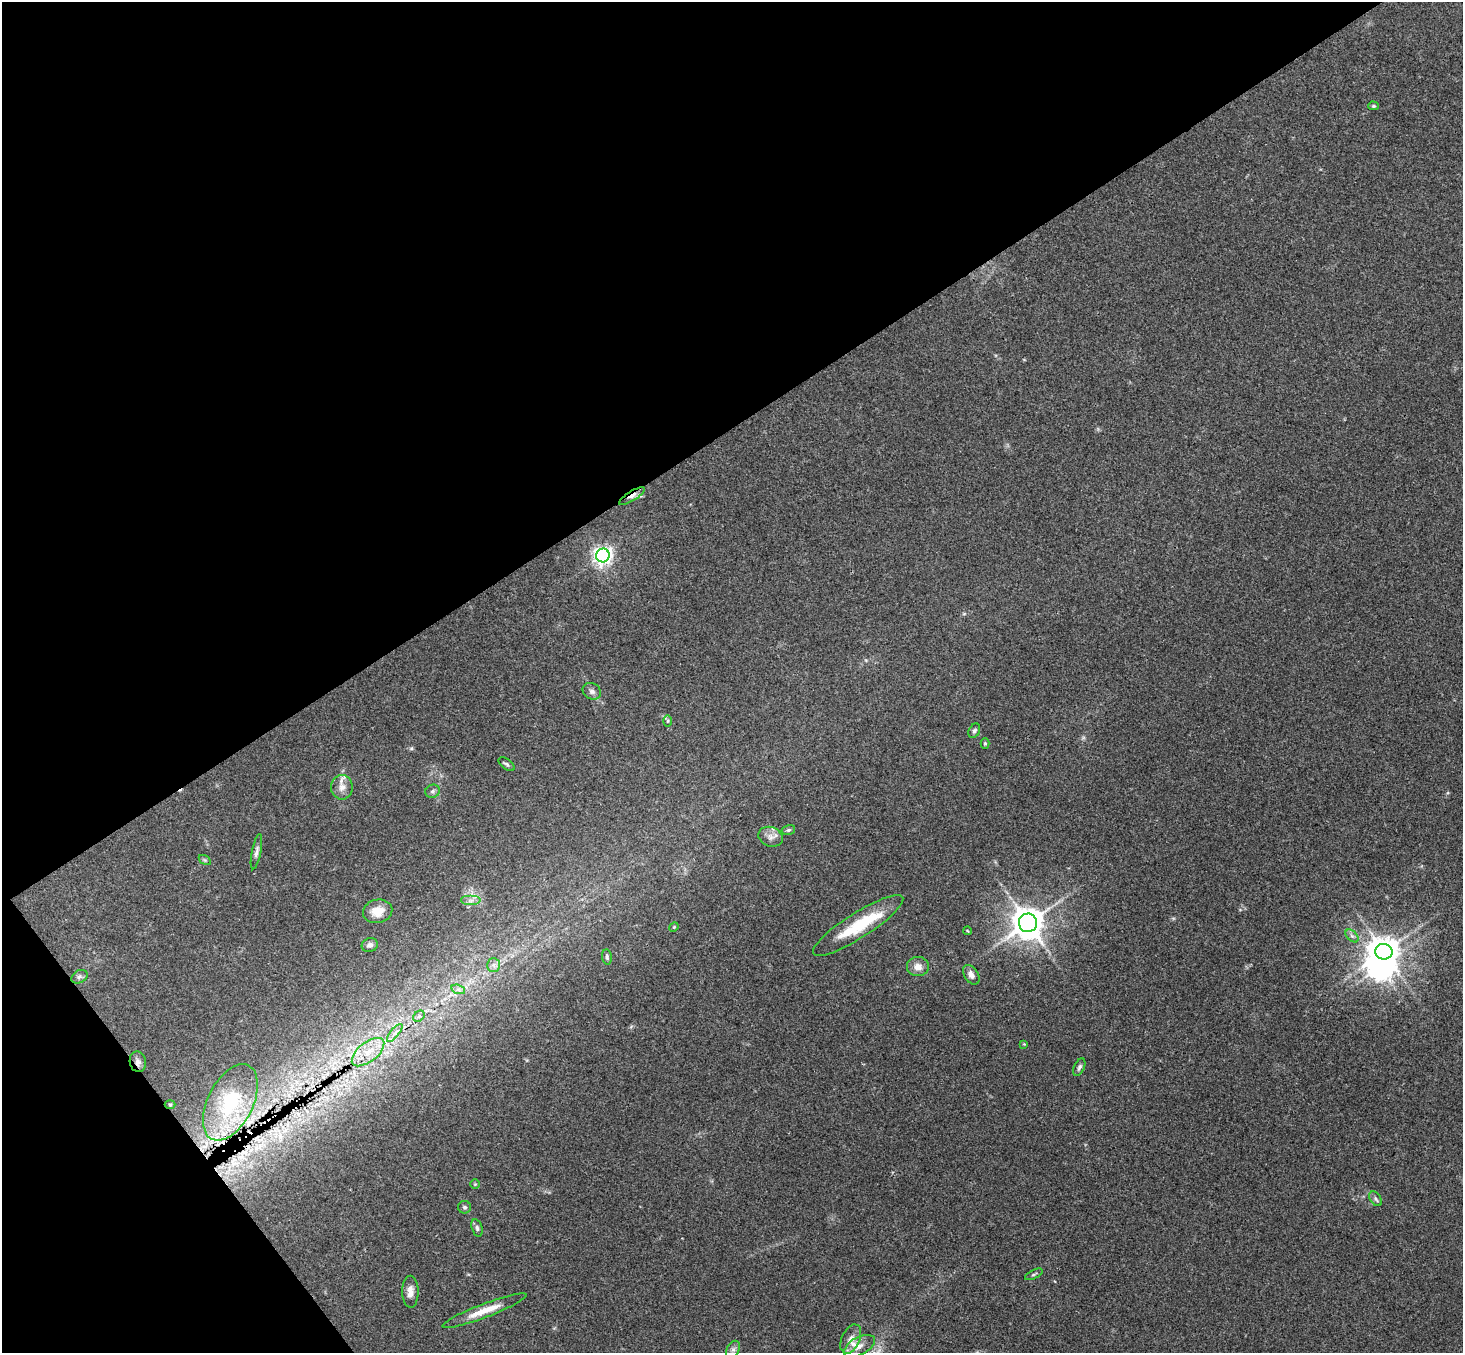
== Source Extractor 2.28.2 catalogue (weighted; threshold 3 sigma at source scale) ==
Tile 5 of 4 x 4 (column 1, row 2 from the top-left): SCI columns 53-1513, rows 3033-4383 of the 5947 x 5927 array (HDU 1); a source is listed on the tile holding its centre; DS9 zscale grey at full resolution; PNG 1465 x 1355 px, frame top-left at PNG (2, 2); each listed source drawn as its Kron ellipse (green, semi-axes under 4 px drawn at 4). Shown black and unused: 36% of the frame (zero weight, under 3 of 4 exposures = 6% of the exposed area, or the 3 px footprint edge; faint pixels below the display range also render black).
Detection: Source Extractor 2.28.2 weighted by HDU 2 'WHT'; one run over the whole footprint, this tile lists its part. Background 0.205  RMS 0.0083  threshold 0.0372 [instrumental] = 3 sigma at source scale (4.5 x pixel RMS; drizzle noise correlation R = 1.50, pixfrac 1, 0.05/0.05 arcsec/px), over >= 5 px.
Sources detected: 50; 1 inside a brighter object's white glare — neither listed nor drawn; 2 inside a brighter listed object's ellipse — not listed separately; the other 47 listed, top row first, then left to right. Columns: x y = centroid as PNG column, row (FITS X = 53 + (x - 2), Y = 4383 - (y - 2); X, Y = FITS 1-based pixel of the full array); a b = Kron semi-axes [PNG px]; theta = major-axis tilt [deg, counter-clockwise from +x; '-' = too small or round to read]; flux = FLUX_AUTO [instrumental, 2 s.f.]
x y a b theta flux
1374 106 5 4 - 1.2
632 496 15 4 31 5.6
603 555 7 6 - 380
592 691 9 8 - 3.1
668 721 6 4 89 1.1
974 731 8 5 61 1.8
985 743 5 4 - 0.98
507 764 9 5 -37 1.7
342 787 12 10 90 6.2
433 791 7 6 - 2.2
788 830 7 5 16 1.4
771 837 12 9 -20 5
256 852 18 4 79 3.1
205 860 7 4 -34 1.3
471 901 10 5 0 3.3
378 911 15 11 13 11
1028 923 9 9 - 1500
858 925 53 12 32 38
674 927 5 4 - 0.9
968 931 4 3 - 0.61
1352 936 8 4 -44 2.2
370 945 8 6 19 3
1384 952 9 7 -10 1300
607 957 7 5 -82 1.5
493 965 7 6 - 2.9
918 967 11 9 -5 6.1
971 975 11 7 -57 4.3
79 977 9 6 30 2.3
458 989 7 4 -18 2.2
419 1016 6 5 - 1.8
395 1033 11 3 51 2.6
1024 1044 4 4 - 0.69
368 1052 19 9 38 14
138 1062 10 8 -78 3.6
1079 1067 9 5 65 2.1
230 1102 41 22 63 54
170 1104 5 3 - 0.79
475 1184 5 5 - 1
1376 1199 8 5 -55 2
464 1207 6 6 - 1.8
477 1228 9 5 -75 2.1
1034 1274 10 3 26 1.2
410 1292 16 8 -89 6.2
484 1311 45 7 21 15
851 1339 15 9 65 7.3
859 1346 17 9 29 7
733 1350 9 6 63 2.7
Overlapping masked pixels (flux is a lower limit): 5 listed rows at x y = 632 496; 395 1033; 138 1062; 230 1102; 170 1104
Unlisted compact peaks at least as high as the median listed source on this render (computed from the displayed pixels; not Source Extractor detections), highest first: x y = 411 748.